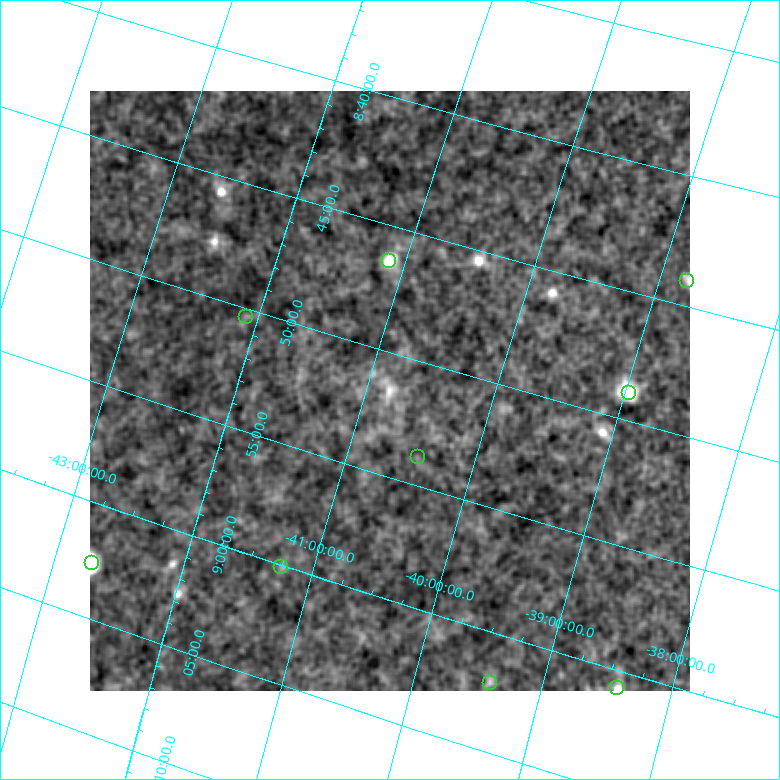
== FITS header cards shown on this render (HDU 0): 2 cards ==
NAXIS1  =                  600 / Width of image
NAXIS2  =                  600 / Height of image

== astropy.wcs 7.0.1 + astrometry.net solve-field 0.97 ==
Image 600 x 600 px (HDU 0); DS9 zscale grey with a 90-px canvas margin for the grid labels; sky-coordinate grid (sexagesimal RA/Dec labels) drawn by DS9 from the SOLVED WCS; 9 Tycho-2 reference stars matched to detected sources circled (green)
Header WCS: RA---TAN/DEC--TAN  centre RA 21:11:20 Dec -64:02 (317.83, -64.03 deg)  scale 2 arcsec/px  FOV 20.0' x 20.0'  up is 0 deg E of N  parity normal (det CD < 0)
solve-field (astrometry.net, Tycho-2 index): SOLVED blind (the header's WCS was not the basis of the solution)
Solved WCS: RA---TAN-SIP/DEC--TAN-SIP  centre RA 08:51:32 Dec -40:49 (132.88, -40.82 deg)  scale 28.9 x 28.4 arcsec/px (non-square pixels)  FOV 288.8' x 284.4'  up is -107 deg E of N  parity flipped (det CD > 0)
** header WCS and blind solve DISAGREE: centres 4505' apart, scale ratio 14.4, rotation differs -107 deg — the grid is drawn from the SOLVED WCS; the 'Header WCS' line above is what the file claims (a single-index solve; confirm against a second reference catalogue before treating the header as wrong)
Tycho-2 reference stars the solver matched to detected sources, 9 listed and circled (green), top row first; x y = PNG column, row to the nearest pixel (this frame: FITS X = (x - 90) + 1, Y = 600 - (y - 91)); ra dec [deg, ICRS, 3 dp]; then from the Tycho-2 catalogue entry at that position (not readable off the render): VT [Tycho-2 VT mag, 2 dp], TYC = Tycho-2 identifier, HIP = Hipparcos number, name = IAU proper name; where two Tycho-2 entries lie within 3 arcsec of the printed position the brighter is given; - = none
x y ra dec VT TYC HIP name
389 261 131.599 -41.125 6.19 7679-229-1 43073 -
687 281 131.003 -38.779 7.10 7675-2934-1 42857 -
246 317 132.588 -42.090 5.97 7684-2120-1 43392 -
629 393 132.227 -38.970 7.14 7675-1560-1 43272 -
418 457 133.462 -40.448 6.55 7680-818-1 43673 -
92 563 135.648 -42.707 7.30 7685-2603-1 44395 -
281 567 135.023 -41.254 4.52 7685-2720-1 44191 -
490 683 135.527 -39.402 6.35 7681-475-1 44367 -
617 688 135.175 -38.419 7.24 7677-2772-1 44251 -